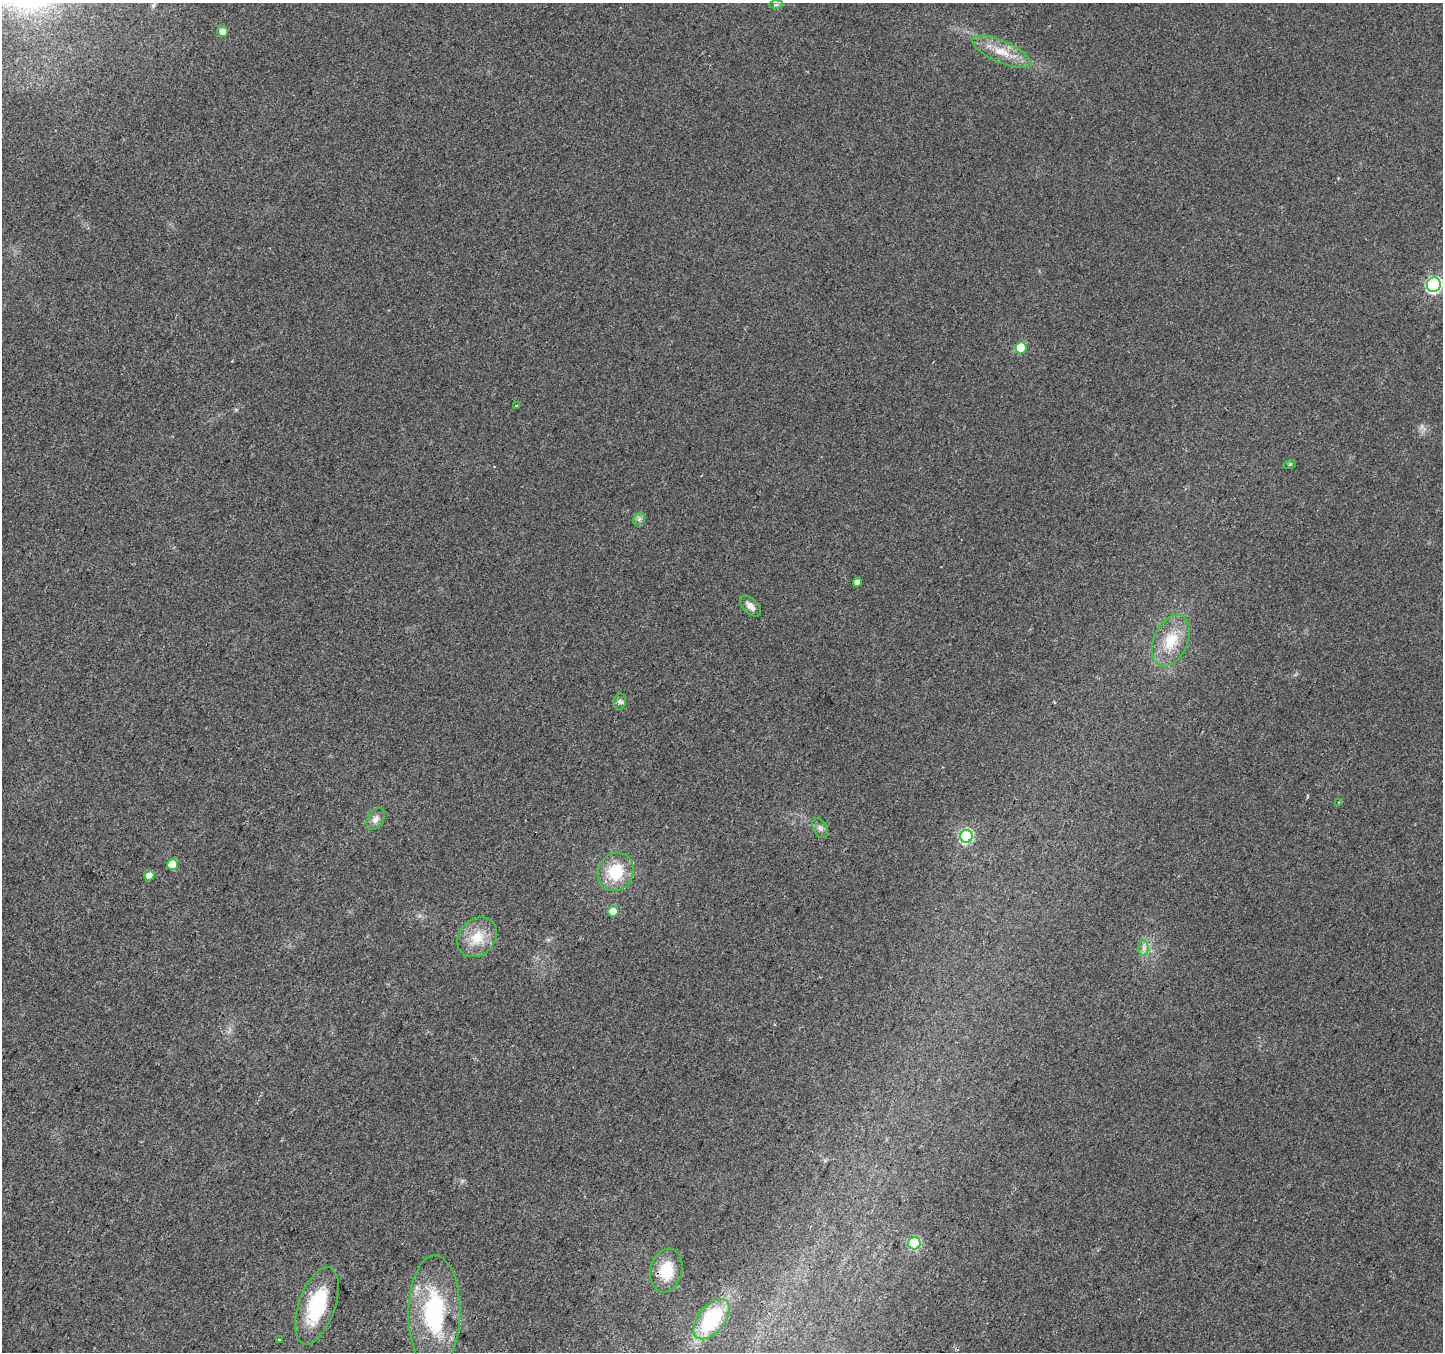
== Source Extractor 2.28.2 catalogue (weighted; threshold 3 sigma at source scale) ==
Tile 7 of 4 x 4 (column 3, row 2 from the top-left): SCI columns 2911-4351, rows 2980-4329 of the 5805 x 5898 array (HDU 1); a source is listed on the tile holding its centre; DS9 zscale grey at full resolution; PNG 1445 x 1354 px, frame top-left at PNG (2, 3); each listed source drawn as its Kron ellipse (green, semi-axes under 4 px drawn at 4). Shown black and unused: <1% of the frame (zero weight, under 2 of 3 exposures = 2% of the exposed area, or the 3 px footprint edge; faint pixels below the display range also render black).
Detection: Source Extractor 2.28.2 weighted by HDU 2 'WHT'; one run over the whole footprint, this tile lists its part. Background 0.033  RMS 0.0071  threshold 0.0318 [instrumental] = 3 sigma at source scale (4.5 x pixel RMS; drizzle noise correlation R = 1.50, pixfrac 1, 0.0396/0.0396 arcsec/px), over >= 5 px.
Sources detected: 29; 1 cosmic-ray / hot-pixel residue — neither listed nor drawn; the other 28 listed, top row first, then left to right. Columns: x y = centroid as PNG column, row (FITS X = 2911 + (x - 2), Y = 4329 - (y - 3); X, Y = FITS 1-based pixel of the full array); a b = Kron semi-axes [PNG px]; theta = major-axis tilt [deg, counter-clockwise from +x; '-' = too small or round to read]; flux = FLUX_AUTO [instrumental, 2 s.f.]
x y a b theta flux
776 5 7 4 1 1.3
223 31 5 5 - 5.6
1002 52 31 11 -23 16
1434 285 7 7 - 140
1021 348 6 5 - 21
516 405 4 3 - 0.94
1290 464 6 3 18 0.84
639 519 7 5 47 2.1
857 582 4 4 - 3.9
750 606 13 7 -44 4.2
1171 641 27 17 66 21
620 701 8 6 75 1.9
1339 802 3 3 - 0.67
376 819 12 8 58 3.9
820 828 11 7 -60 2.7
966 836 6 6 - 85
172 864 5 5 - 14
616 872 20 17 60 26
149 875 5 5 - 5.5
613 911 5 5 - 9.1
477 937 22 17 46 17
1144 948 8 5 -90 2.6
914 1243 6 6 - 58
666 1271 22 15 76 22
317 1306 40 18 71 47
434 1313 57 26 89 79
711 1319 23 13 51 51
280 1340 3 3 - 1.1